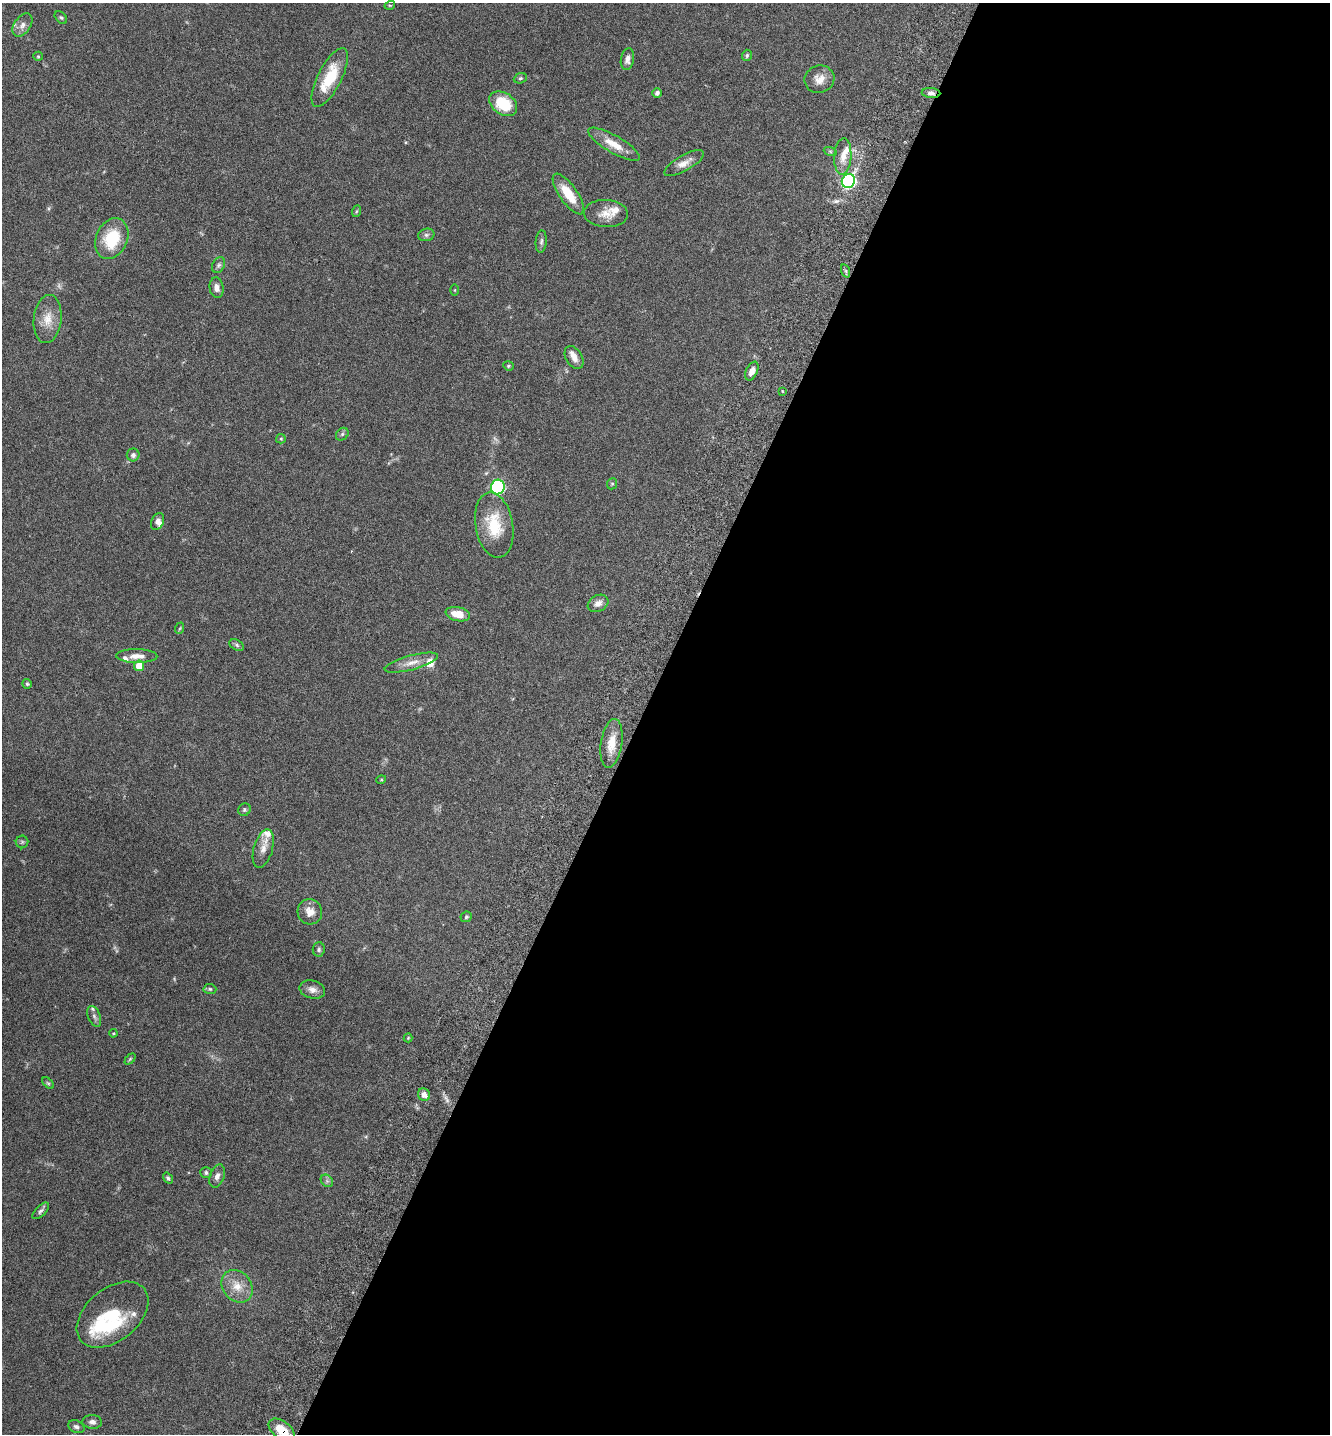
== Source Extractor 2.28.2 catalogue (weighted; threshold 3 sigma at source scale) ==
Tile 12 of 4 x 4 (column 4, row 3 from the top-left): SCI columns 4186-5513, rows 1468-2899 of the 5849 x 5796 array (HDU 1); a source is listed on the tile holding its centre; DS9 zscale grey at full resolution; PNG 1332 x 1436 px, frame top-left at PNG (2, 3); each listed source drawn as its Kron ellipse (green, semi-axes under 4 px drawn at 4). Shown black and unused: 52% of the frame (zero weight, under 3 of 6 exposures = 3% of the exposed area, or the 3 px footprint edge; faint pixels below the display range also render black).
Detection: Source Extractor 2.28.2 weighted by HDU 2 'WHT'; one run over the whole footprint, this tile lists its part. Background 0.0659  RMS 0.0031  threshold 0.0126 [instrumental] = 3 sigma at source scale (4.09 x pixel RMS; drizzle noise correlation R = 1.36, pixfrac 0.8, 0.05/0.05 arcsec/px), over >= 5 px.
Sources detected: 87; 2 too faint to see at this stretch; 1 inside a brighter object's white glare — neither listed nor drawn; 11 inside a brighter listed object's ellipse — not listed separately; the other 73 listed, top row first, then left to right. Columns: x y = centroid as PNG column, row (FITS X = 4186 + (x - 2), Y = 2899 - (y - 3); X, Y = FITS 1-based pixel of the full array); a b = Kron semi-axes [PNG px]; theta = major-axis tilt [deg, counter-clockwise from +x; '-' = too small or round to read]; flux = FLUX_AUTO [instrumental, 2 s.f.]
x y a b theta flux
390 5 5 3 - 0.25
61 17 7 5 -47 0.48
22 25 13 8 56 1.7
747 55 6 5 - 0.49
38 56 5 4 - 0.31
627 59 11 6 78 1.4
330 78 32 12 63 11
520 78 7 5 21 0.49
819 79 15 13 19 3
657 93 5 4 - 0.88
931 93 9 5 -4 0.96
503 104 15 11 -34 9.9
614 144 29 8 -30 4.9
830 151 7 4 -19 0.46
843 156 18 8 87 3
684 163 22 8 29 2.6
848 181 7 6 - 54
568 194 24 9 -55 6.5
357 211 6 4 70 0.37
606 213 22 13 -3 3.7
426 235 8 6 13 0.72
112 239 21 15 68 12
541 242 11 5 85 0.81
219 265 8 6 63 0.71
846 271 7 4 -71 0.48
217 288 10 7 -80 1.5
455 290 5 3 - 0.26
48 319 24 14 84 4.7
574 358 12 8 -59 2
508 366 5 4 - 0.36
752 371 10 5 64 1.9
782 391 3 2 - 0.23
342 434 7 5 46 0.6
281 439 5 4 - 0.34
133 455 6 6 - 0.9
612 484 6 5 - 0.42
498 487 7 7 - 35
157 521 9 6 63 1.1
494 525 33 18 -80 11
598 603 11 8 29 1.8
458 614 12 7 -13 4.2
180 628 6 3 71 0.29
237 645 7 5 -28 0.57
137 656 20 7 -1 2.5
411 663 27 7 15 3
139 666 5 5 - 4.7
27 684 5 4 - 0.42
612 743 24 10 81 4.4
381 780 5 3 - 0.24
244 810 6 6 - 0.52
22 842 6 6 - 0.55
263 848 20 9 74 2.6
310 912 13 12 - 2.8
466 917 6 5 - 0.47
319 949 7 6 - 0.64
210 989 6 5 - 0.46
312 990 13 9 -14 1.8
94 1016 11 6 -69 0.89
113 1033 4 3 - 0.28
408 1038 4 4 - 0.27
130 1059 6 4 46 0.36
48 1083 7 4 -44 0.43
424 1095 6 6 - 1.8
206 1172 5 5 - 0.64
217 1176 12 7 70 1.3
168 1178 6 4 -54 0.51
327 1181 7 5 -45 0.7
41 1211 10 5 45 0.74
237 1286 17 14 -50 4.5
113 1315 41 26 39 17
92 1422 10 7 -4 1.2
76 1427 8 6 -25 0.77
282 1430 15 8 -37 5.1
Overlapping masked pixels (flux is a lower limit): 2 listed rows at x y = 931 93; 282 1430
Isophote crosses this tile's border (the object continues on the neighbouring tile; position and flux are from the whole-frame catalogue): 1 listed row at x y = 282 1430